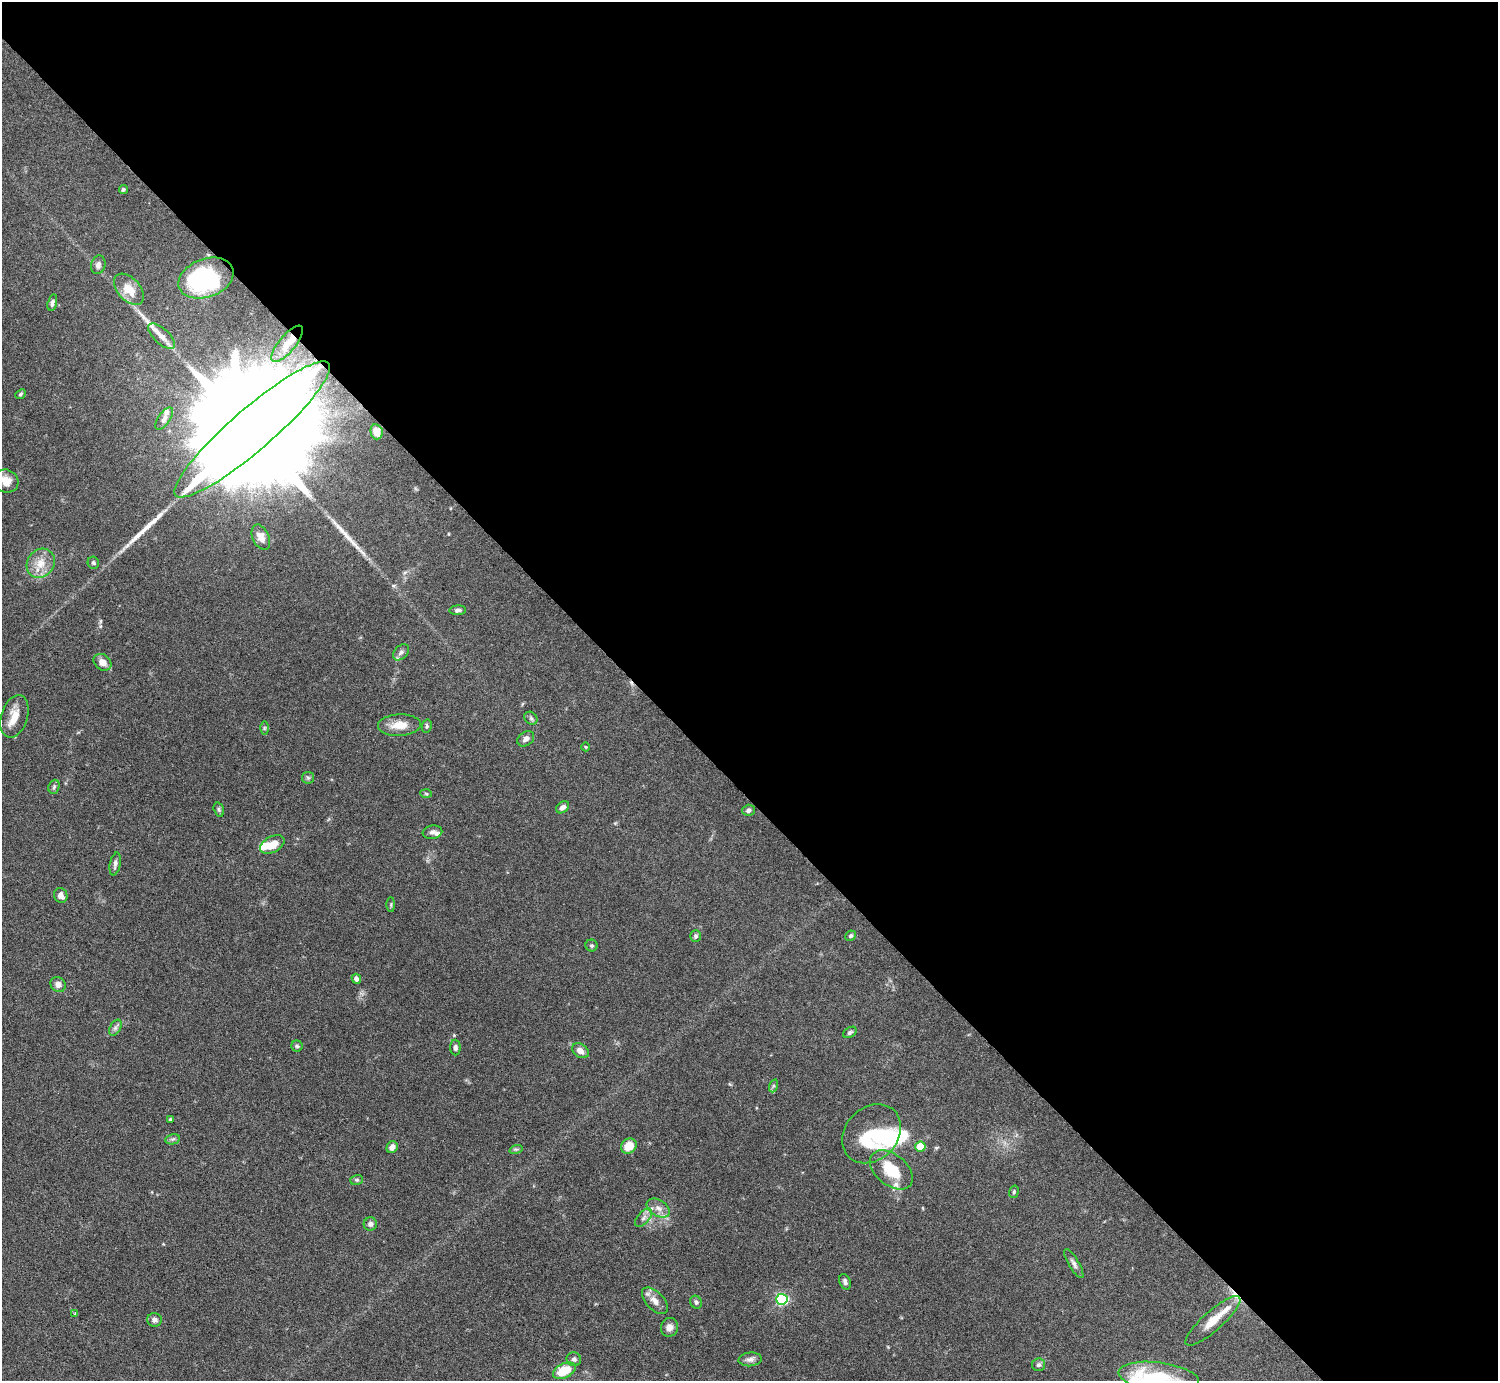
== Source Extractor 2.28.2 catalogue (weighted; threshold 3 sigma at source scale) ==
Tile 8 of 4 x 4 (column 4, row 2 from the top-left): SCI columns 4494-5989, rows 3070-4448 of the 6034 x 6030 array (HDU 1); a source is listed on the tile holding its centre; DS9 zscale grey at full resolution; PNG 1500 x 1383 px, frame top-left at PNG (2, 2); each listed source drawn as its Kron ellipse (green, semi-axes under 4 px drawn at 4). Shown black and unused: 57% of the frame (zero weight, under 4 of 7 exposures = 3% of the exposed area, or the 3 px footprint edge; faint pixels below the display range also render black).
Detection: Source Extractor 2.28.2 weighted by HDU 2 'WHT'; one run over the whole footprint, this tile lists its part. Background 0.073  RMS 0.0036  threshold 0.0146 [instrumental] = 3 sigma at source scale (4.09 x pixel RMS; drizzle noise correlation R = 1.36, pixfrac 0.8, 0.05/0.05 arcsec/px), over >= 5 px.
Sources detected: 88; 3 inside a brighter object's white glare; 2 long thin detections or spike segments (spike, bleed or trail) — neither listed nor drawn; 9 inside a brighter listed object's ellipse — not listed separately; the other 74 listed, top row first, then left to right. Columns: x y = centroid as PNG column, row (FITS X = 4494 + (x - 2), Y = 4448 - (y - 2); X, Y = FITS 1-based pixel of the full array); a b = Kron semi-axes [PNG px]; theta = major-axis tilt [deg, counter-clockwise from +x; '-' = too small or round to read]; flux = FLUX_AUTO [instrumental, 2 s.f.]
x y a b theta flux
123 190 4 4 - 0.5
98 265 9 7 75 1.3
206 278 28 19 20 36
129 289 18 11 -47 5.6
52 303 8 4 76 0.93
162 336 17 7 -43 2.5
287 344 22 8 50 4
20 394 6 4 41 0.49
164 419 13 6 55 1.3
252 429 101 21 41 31000
377 432 7 6 - 2.9
6 481 12 11 - 3.3
261 537 13 8 -65 2.5
41 563 15 13 54 4.8
93 563 6 5 - 0.62
458 610 8 4 3 0.99
401 652 9 6 44 1.2
102 662 10 7 -36 2.6
14 716 22 13 72 4.4
531 718 7 5 -44 0.7
399 725 21 10 2 4.9
427 726 6 5 - 0.58
264 728 6 4 89 0.44
526 739 9 6 35 1.5
586 747 4 3 - 0.25
308 778 6 5 - 0.64
54 787 7 5 69 0.62
426 794 6 4 -3 0.38
563 807 7 5 38 1.3
219 810 7 5 -74 0.64
748 810 6 5 - 0.96
432 832 10 7 9 1.2
272 844 13 8 28 5.1
115 864 11 5 78 1.1
61 895 7 6 - 1.8
391 904 7 3 90 0.43
696 936 6 5 - 0.67
851 936 5 5 - 0.72
592 946 6 6 - 0.62
356 979 5 4 - 0.9
58 984 8 7 - 1.7
115 1028 9 5 59 0.97
850 1032 7 5 32 0.65
297 1046 5 5 - 0.58
455 1048 8 5 -88 1
580 1051 9 6 -37 2.3
773 1086 7 4 71 0.52
170 1119 4 3 - 0.35
871 1134 32 26 45 17
173 1139 7 5 11 0.7
629 1146 8 7 - 5.2
392 1147 6 5 - 1.7
920 1147 5 5 - 9.4
516 1149 7 4 17 0.52
891 1170 24 15 -39 10
357 1180 6 5 - 0.53
1014 1192 6 4 72 0.5
658 1208 13 8 -32 2.3
644 1218 11 5 49 1.3
370 1224 6 6 - 1.1
1074 1264 16 5 -59 1.3
845 1282 8 5 -68 0.97
782 1299 6 5 - 44
655 1301 16 8 -47 2.7
696 1302 7 5 -54 0.81
75 1314 4 4 - 0.34
154 1320 7 7 - 1.3
1213 1321 35 10 41 6.6
669 1327 9 8 - 2
574 1359 7 6 - 0.9
750 1359 11 7 4 1.5
1039 1365 7 6 - 0.74
564 1371 12 7 27 8.6
1159 1377 40 14 -7 15
Overlapping masked pixels (flux is a lower limit): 2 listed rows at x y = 287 344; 252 429
Isophote crosses this tile's border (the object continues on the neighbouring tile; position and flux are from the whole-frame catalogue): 1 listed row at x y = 1159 1377